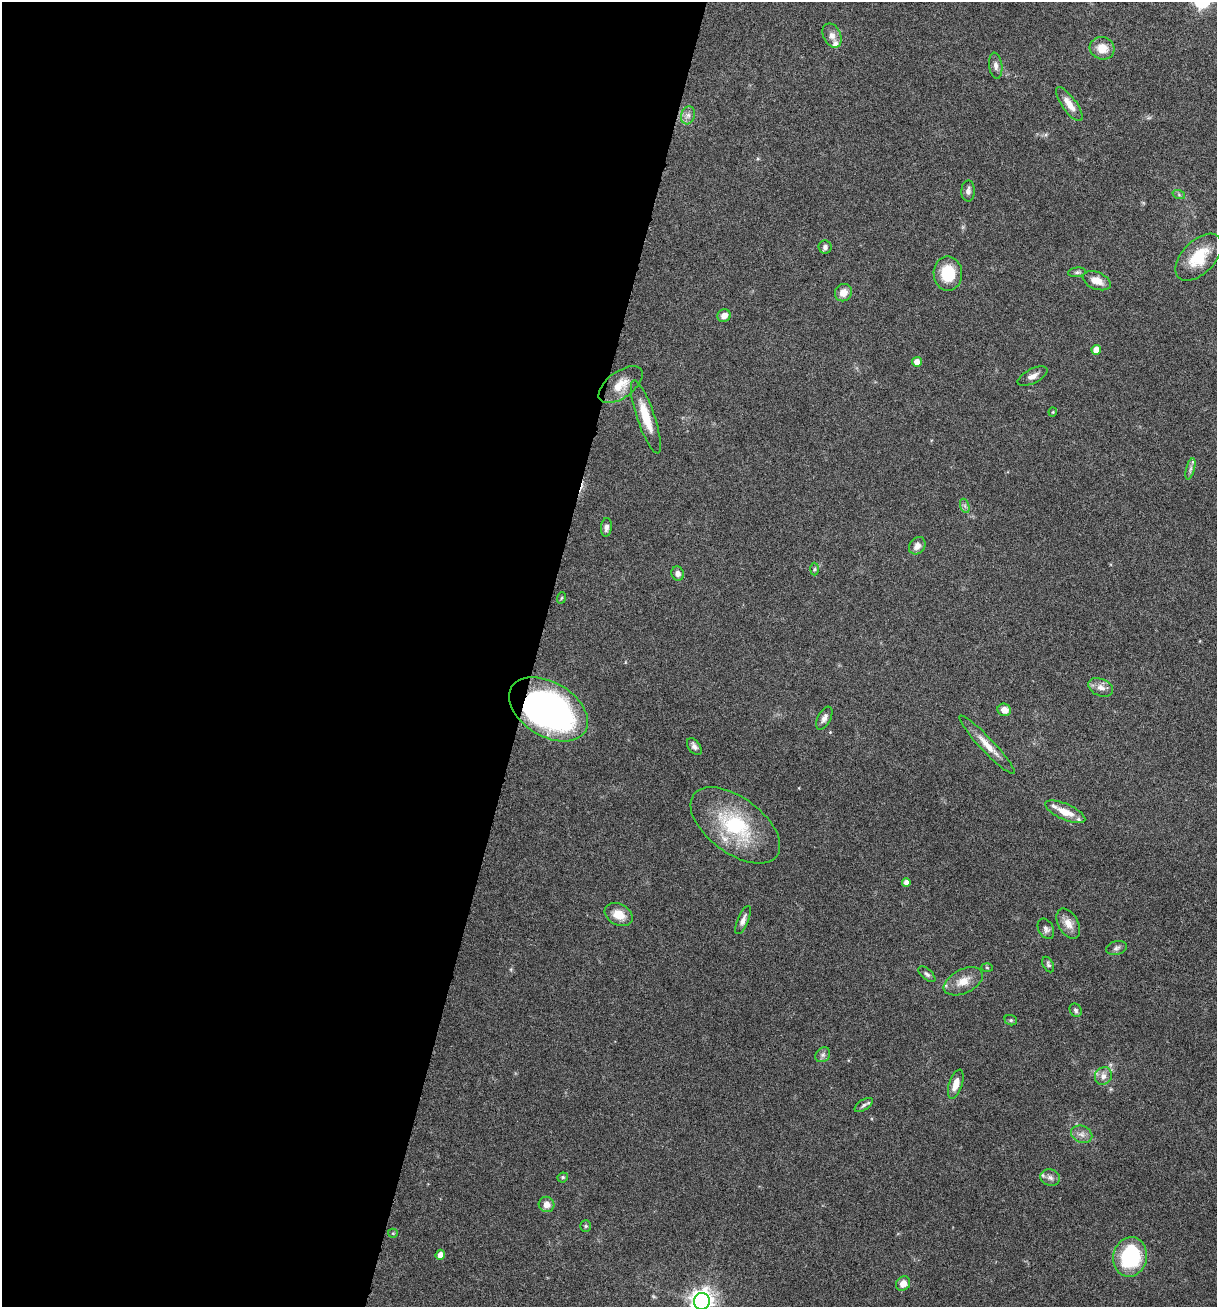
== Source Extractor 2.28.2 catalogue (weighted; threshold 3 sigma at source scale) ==
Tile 5 of 4 x 4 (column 1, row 2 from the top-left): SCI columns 187-1401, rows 2620-3924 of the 5307 x 5252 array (HDU 1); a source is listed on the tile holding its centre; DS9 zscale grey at full resolution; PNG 1219 x 1309 px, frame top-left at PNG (2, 2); each listed source drawn as its Kron ellipse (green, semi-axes under 4 px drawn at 4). Shown black and unused: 44% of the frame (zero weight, under 5 of 9 exposures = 3% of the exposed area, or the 3 px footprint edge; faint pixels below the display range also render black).
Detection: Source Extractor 2.28.2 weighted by HDU 2 'WHT'; one run over the whole footprint, this tile lists its part. Background 0.0462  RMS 0.0032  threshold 0.013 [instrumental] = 3 sigma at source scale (4.09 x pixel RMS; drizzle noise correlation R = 1.36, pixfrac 0.8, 0.05/0.05 arcsec/px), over >= 5 px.
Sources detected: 66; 5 inside a brighter listed object's ellipse — not listed separately; the other 61 listed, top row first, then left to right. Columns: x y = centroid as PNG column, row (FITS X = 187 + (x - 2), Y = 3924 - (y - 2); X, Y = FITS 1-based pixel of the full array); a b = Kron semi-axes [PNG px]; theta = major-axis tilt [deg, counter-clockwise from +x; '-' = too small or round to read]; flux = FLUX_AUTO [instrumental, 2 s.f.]
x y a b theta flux
832 35 12 8 -65 1.9
1102 48 12 11 - 4.1
996 66 13 6 -82 1.3
1069 104 20 7 -54 3.3
688 115 9 6 74 1.2
968 191 10 6 90 1.2
1179 195 6 4 -19 0.5
825 247 7 6 - 0.84
1199 257 28 16 46 9.6
1077 272 9 5 6 0.63
948 273 17 14 -89 9.5
1097 281 14 8 -22 3.3
843 293 9 8 - 2.7
724 316 7 6 - 2
1096 350 5 5 - 3
917 362 5 5 - 2.6
1033 376 16 7 26 1.7
621 385 25 13 36 4.8
1053 412 4 4 - 0.29
646 417 38 9 -71 7.1
1190 469 11 3 75 0.8
965 506 7 4 -72 0.66
606 527 9 5 84 1.1
917 546 9 7 51 1.6
814 569 6 4 88 0.46
678 573 7 6 - 1.2
561 598 6 3 70 0.28
1101 687 13 8 -22 2
548 709 43 27 -31 110
1004 710 7 6 - 2.4
824 718 12 6 62 1.3
987 745 39 7 -46 4.3
694 747 9 6 -53 1.1
1065 812 21 8 -24 4.2
735 825 52 27 -37 25
906 882 4 4 - 1.6
619 915 15 10 -28 4
743 920 15 5 67 1.4
1068 924 16 10 -61 3
1046 929 11 7 -61 1.1
1116 948 11 7 14 0.99
1048 964 8 5 -63 0.64
987 968 5 3 - 0.31
927 974 10 5 -41 0.76
963 981 21 12 26 4
1076 1010 7 5 -62 0.66
1011 1020 6 5 - 0.44
823 1055 8 6 46 0.94
1103 1076 9 8 - 1.8
956 1084 15 6 71 3
864 1105 10 5 33 0.81
1082 1134 11 8 -24 1.7
563 1177 5 4 - 0.51
1050 1178 10 8 -19 1.4
546 1204 8 7 - 2.3
586 1226 5 5 - 0.47
393 1233 5 4 - 0.36
440 1255 5 5 - 2.3
1130 1257 20 17 79 25
903 1284 7 6 - 2.3
702 1301 8 8 - 230
Overlapping masked pixels (flux is a lower limit): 1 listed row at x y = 548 709
Isophote crosses this tile's border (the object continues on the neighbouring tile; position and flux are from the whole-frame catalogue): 1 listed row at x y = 702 1301